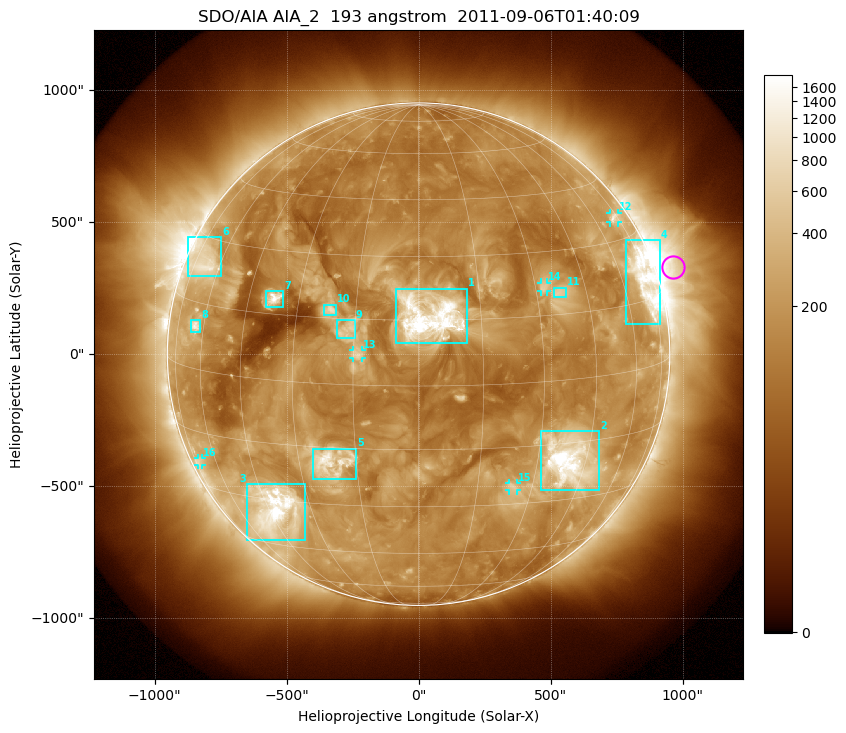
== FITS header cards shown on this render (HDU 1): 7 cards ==
TELESCOP= 'SDO/AIA'
INSTRUME= 'AIA_2'
WAVELNTH=                  193
WAVEUNIT= 'angstrom'
DATE-OBS= '2011-09-06T01:40:09.20'
CTYPE1  = 'HPLN-TAN'
CTYPE2  = 'HPLT-TAN'

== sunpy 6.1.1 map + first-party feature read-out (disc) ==
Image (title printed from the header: SDO/AIA AIA_2  193 angstrom  2011-09-06T01:40:09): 1024 x 1024 px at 2.4 arcsec/px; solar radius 952 arcsec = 397 px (full disc in frame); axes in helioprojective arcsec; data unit not stated in the header (colour bar unlabelled)
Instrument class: DISC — disc imager (sunpy class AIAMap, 193 A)
Bright regions (active regions / flare kernels): reference = the median radial profile (limb darkening/brightening removed); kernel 9 px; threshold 5 sigma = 318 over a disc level ~145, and >= 1.15x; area >= 12 px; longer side >= 10 px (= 24 arcsec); searched inside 0.97 R_sun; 16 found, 16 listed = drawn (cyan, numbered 1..; 5 of them under ~33 arcsec drawn as corner ticks so the feature stays visible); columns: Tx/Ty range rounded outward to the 5 arcsec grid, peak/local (2 s.f.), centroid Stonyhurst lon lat
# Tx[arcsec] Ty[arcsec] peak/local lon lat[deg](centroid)
1 -90..185 40..250 22 +3 +16
2 465..685 -515..-290 18 +39 -19
3 -650..-430 -705..-490 18 -43 -33
4 785..915 110..435 10 +71 +19
5 -400..-235 -475..-355 8.9 -21 -19
6 -875..-745 295..445 6 -69 +24
7 -580..-510 180..240 9.7 -37 +19
8 -865..-825 85..130 6.6 -64 +10
9 -310..-240 60..130 3.7 -17 +12
10 -360..-310 145..190 6.1 -21 +17
11 510..560 215..255 4 +37 +20
12 725..755 500..535 4.6 +72 +35
13 -250..-215 -15..15 3.5 -14 +7
14 460..490 235..270 4 +32 +22
15 340..375 -515..-490 3.7 +25 -25
16 -835..-820 -420..-390 3.1 -70 -23
Off-limb structures (1.02-1.3 R_sun): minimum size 162 px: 6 found; the strongest spans PA ~260..310 deg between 1.02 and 1.3 R_sun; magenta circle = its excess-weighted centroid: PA ~290 deg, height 1.07 R_sun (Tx ~965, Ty ~330 arcsec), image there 4.2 x the reference